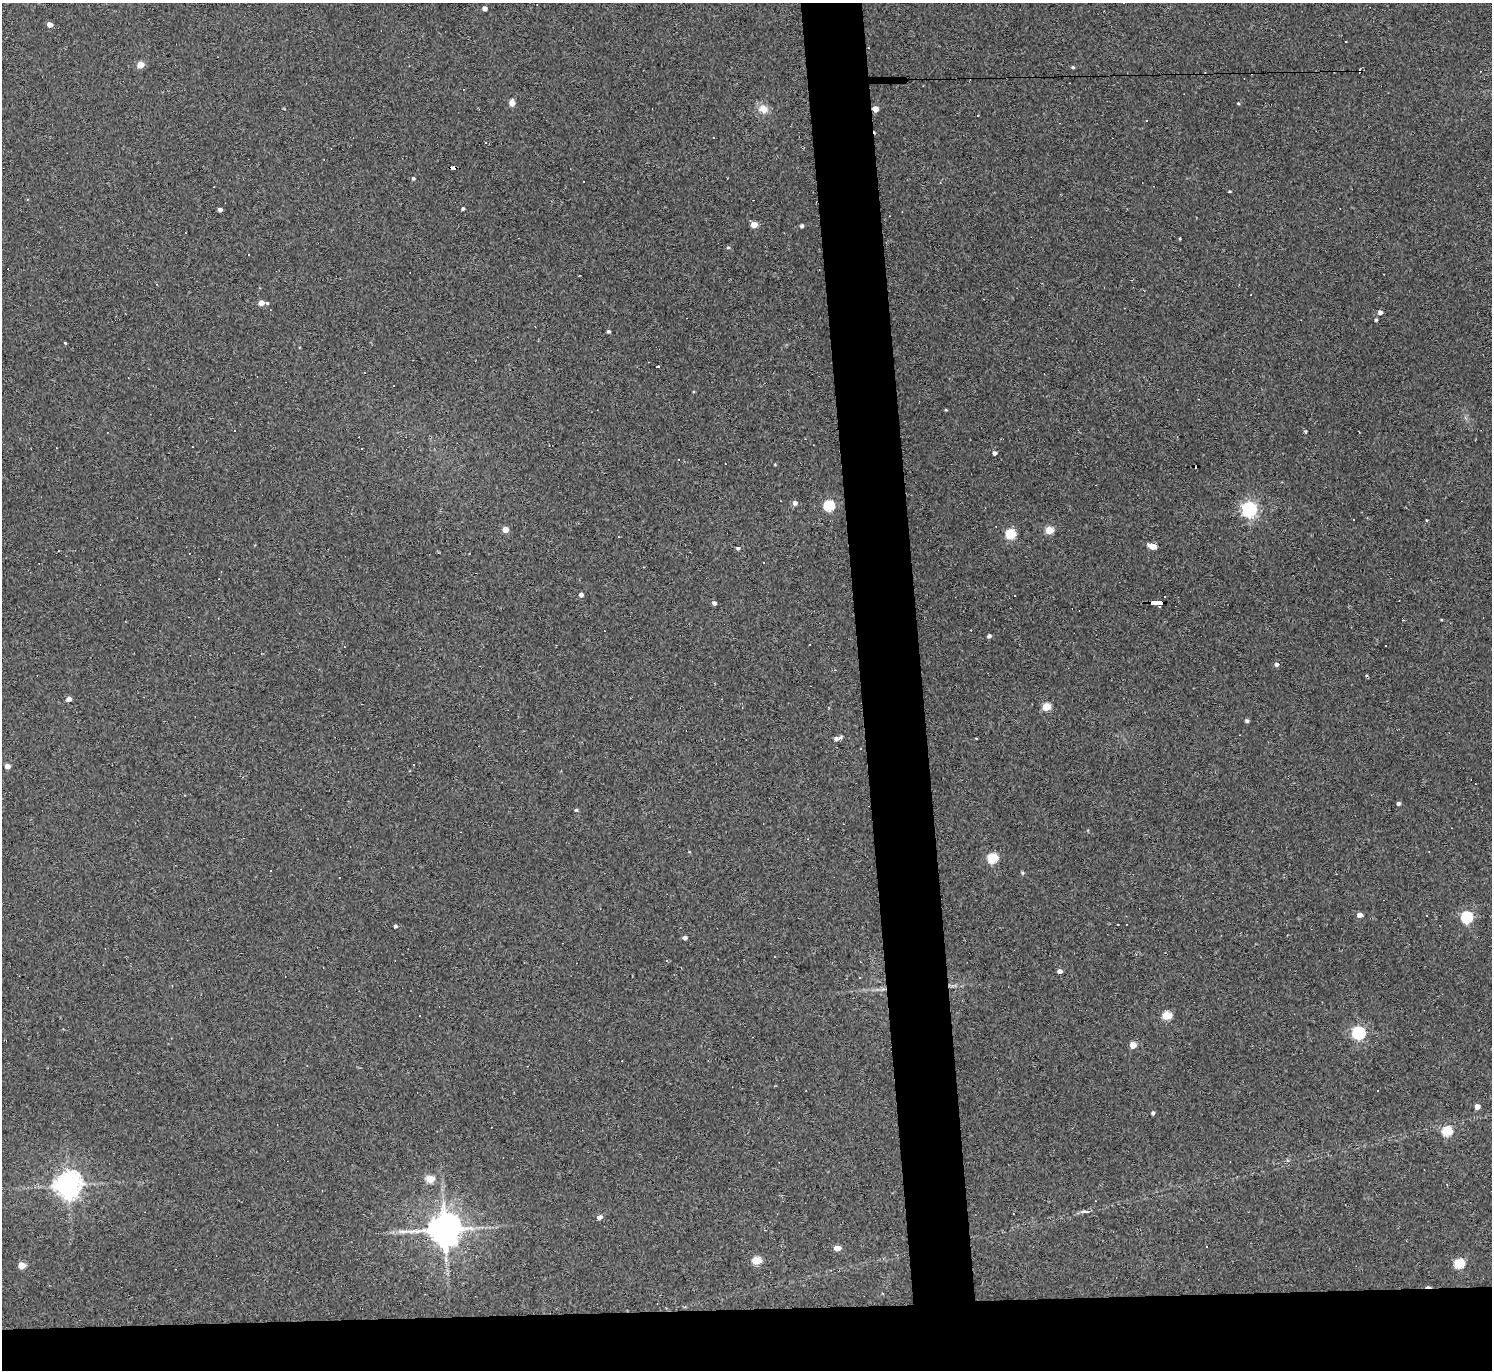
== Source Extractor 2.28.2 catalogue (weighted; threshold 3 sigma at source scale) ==
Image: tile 8 of 3 x 3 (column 2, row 3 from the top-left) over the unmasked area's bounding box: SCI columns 1491-2980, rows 125-1492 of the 4470 x 4444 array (HDU 1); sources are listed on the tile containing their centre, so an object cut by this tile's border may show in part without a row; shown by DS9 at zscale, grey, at full resolution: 1 PNG px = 1 image px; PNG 1494 x 1372 px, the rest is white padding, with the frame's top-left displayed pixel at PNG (2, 3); no overlay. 9% of this frame is shown black and not used: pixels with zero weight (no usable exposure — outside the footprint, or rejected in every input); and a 3 px margin inside the footprint's outer edge (the drizzle kernel's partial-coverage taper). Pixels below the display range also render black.
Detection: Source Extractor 2.28.2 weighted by HDU 2 'WHT'; one run over the whole footprint, this tile lists its part. Background 0.18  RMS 0.0093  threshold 0.0417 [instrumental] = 3 sigma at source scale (4.5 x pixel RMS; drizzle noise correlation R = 1.50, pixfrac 1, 0.05/0.05 arcsec/px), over >= 5 px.
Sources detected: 99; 25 cosmic-ray / hot-pixel residue — not listed; the other 74 listed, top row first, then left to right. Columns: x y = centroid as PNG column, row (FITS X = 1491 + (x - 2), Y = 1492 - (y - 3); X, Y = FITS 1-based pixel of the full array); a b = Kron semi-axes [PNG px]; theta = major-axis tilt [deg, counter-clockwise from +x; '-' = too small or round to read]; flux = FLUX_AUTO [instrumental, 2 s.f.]
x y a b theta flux
484 8 4 4 - 4.1
50 24 4 4 - 7.5
140 65 5 5 - 15
1073 67 4 4 - 1.3
512 103 5 4 - 9.2
1238 103 4 3 - 0.77
763 109 12 10 -32 8.6
875 109 4 4 - 9.6
453 168 6 3 3 56
413 178 5 4 - 1.4
1229 191 4 2 - 0.92
463 209 4 4 - 1.5
220 210 4 3 - 3
754 224 4 4 - 13
801 226 4 3 - 2.1
728 247 4 4 - 1.3
261 303 4 4 - 7.3
267 303 4 4 - 1
1380 312 5 4 - 3.7
1376 320 4 4 - 1.4
608 331 4 4 - 1.6
65 343 4 3 - 0.79
658 367 3 2 - 5
364 372 2 2 - 1.1
946 410 5 3 - 0.79
1305 431 5 3 - 0.92
994 453 4 4 - 2.7
795 503 6 5 - 3.7
829 506 5 5 - 75
1249 509 6 6 - 260
505 529 5 4 - 9.2
1049 530 5 5 - 27
1010 534 5 5 - 55
1152 546 7 4 -20 14
738 549 4 4 - 1.9
764 563 2 2 - 0.66
581 595 4 4 - 3.6
1165 596 3 3 - 3.2
714 603 4 4 - 3.3
1157 603 12 3 1 130
989 636 4 3 - 2.4
1276 664 5 5 - 2.3
69 699 4 4 - 5.8
1046 707 5 4 - 27
1247 721 4 4 - 2
840 737 4 3 - 3.3
836 739 5 4 - 2.3
7 766 4 4 - 5.9
1398 803 4 4 - 1.9
576 810 5 5 - 1.2
992 858 5 5 - 57
1022 873 5 4 - 1.2
1359 915 4 4 - 6.1
1466 917 6 5 - 110
395 926 4 3 - 1.6
685 938 4 4 - 2.9
1060 971 4 4 - 4.1
859 978 3 2 - 0.81
1167 1016 5 5 - 42
1358 1033 6 6 - 150
1133 1045 5 4 - 15
1377 1091 3 2 - 1.2
1477 1106 4 4 - 5.9
1153 1113 4 3 - 1.9
1447 1131 6 5 - 47
430 1179 5 5 - 27
68 1185 8 8 - 1000
599 1217 5 4 - 4.1
444 1229 10 9 - 2000
1206 1246 2 2 - 0.73
837 1248 5 4 - 12
756 1261 5 4 - 36
1459 1263 5 5 - 55
22 1265 5 4 - 19
Overlapping masked pixels (flux is a lower limit): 3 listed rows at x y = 875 109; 453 168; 1157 603